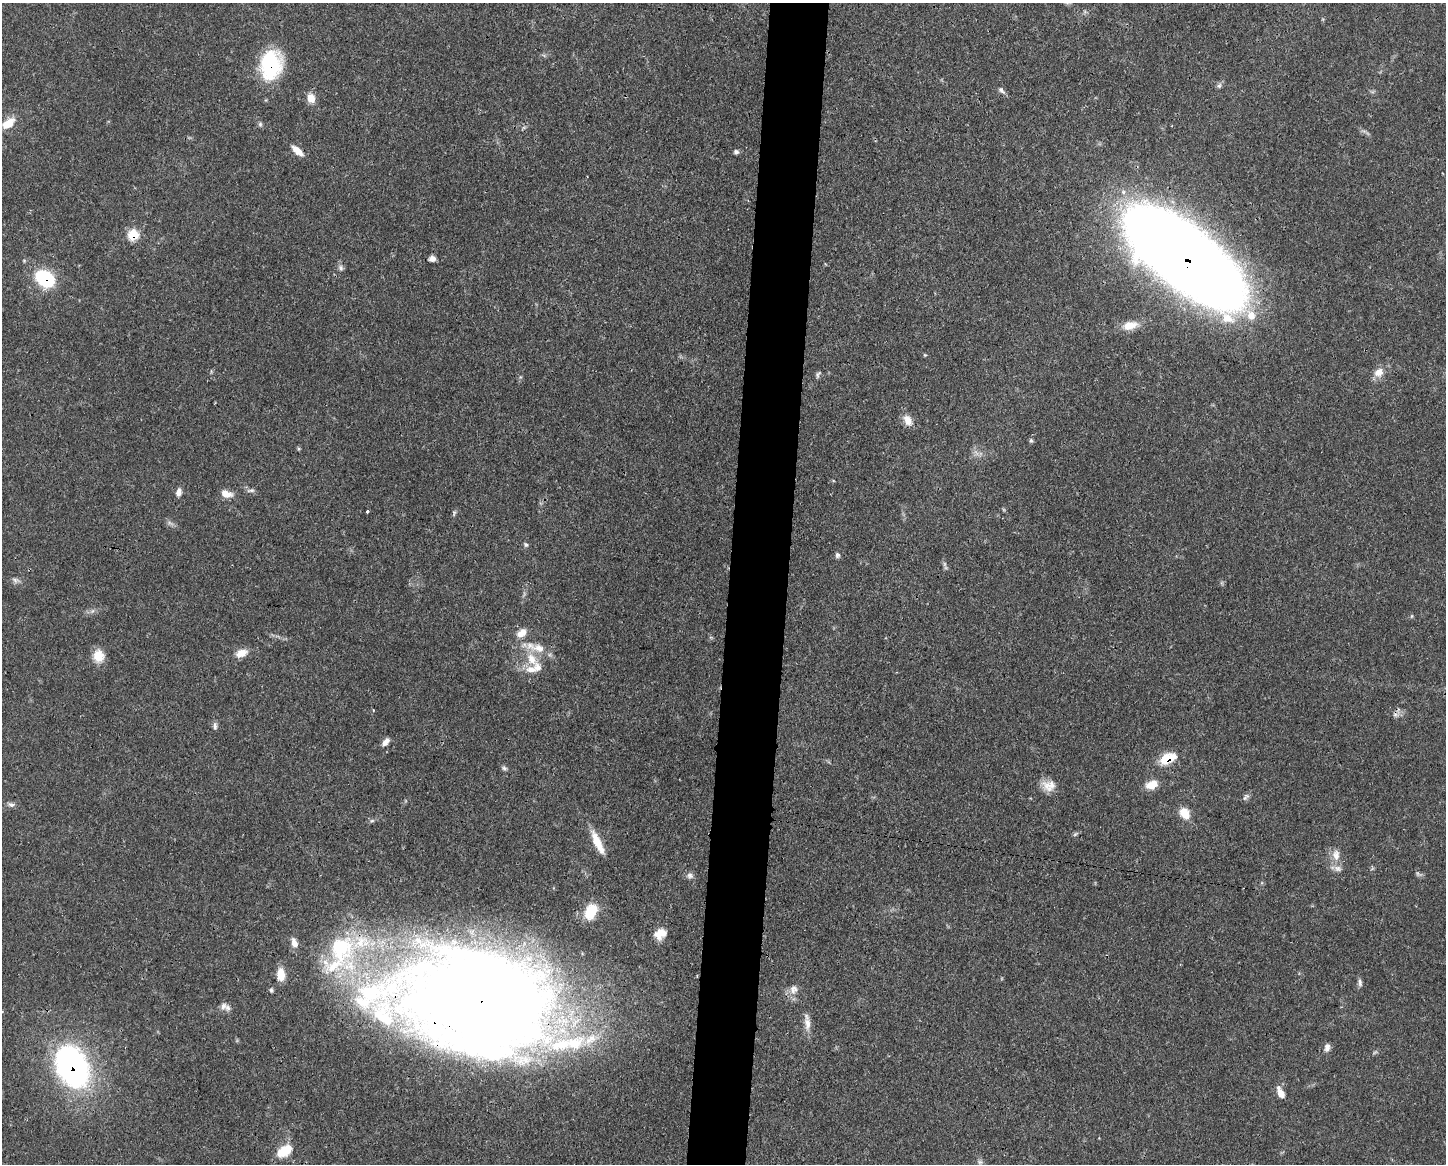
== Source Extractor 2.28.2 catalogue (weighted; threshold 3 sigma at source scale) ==
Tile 8 of 3 x 4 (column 2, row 3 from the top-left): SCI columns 1557-3000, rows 1165-2326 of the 4670 x 4656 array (HDU 1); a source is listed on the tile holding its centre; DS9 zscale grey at full resolution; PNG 1448 x 1166 px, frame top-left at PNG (2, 3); no overlay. Shown black and unused: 4% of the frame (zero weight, under 3 of 4 exposures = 1% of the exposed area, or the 3 px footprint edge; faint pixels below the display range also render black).
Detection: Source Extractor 2.28.2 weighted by HDU 2 'WHT'; one run over the whole footprint, this tile lists its part. Background 0.0589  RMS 0.0034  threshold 0.0152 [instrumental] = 3 sigma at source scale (4.5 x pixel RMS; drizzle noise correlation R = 1.50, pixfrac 1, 0.05/0.05 arcsec/px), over >= 5 px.
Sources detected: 74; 2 inside a brighter object's white glare — not listed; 10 inside a brighter listed object's ellipse — not listed separately; the other 62 listed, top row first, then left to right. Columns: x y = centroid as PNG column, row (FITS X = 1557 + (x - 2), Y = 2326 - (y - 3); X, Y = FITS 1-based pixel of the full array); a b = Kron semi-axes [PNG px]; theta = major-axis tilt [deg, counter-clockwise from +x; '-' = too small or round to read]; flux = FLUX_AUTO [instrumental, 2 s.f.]
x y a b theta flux
270 65 24 17 81 35
1219 85 8 6 68 0.84
1001 90 10 6 -45 1.1
311 98 10 8 -68 3.6
8 123 17 9 35 5.3
260 124 7 5 89 0.64
297 151 15 6 -42 3.4
736 152 6 5 - 0.86
133 234 6 6 - 17
1185 257 91 35 -38 1100
432 259 8 6 6 1.6
341 268 9 5 -73 0.98
45 278 13 9 -28 35
1130 325 20 11 15 3.9
925 355 5 4 - 0.35
1379 372 12 10 44 3.4
818 374 9 5 63 0.76
908 420 14 9 -60 3.5
1031 441 6 5 - 0.58
251 490 11 4 4 0.83
178 492 9 6 80 1.9
226 494 12 7 -16 3.5
367 511 3 3 - 0.71
454 513 8 4 89 0.61
526 545 6 5 - 0.69
837 555 6 5 - 0.89
15 580 9 7 -32 1.1
521 633 13 8 36 3.2
539 648 21 12 -13 5.7
241 653 14 8 20 3.8
98 656 15 12 -87 5.1
532 659 22 12 -53 7.4
373 710 4 3 - 0.26
1395 715 8 7 - 1.1
215 726 11 5 -86 0.98
385 742 10 6 50 1.8
1168 758 18 10 23 9.1
504 768 8 5 -21 0.75
1152 785 14 9 17 4.6
1049 786 18 14 3 4.2
1246 797 12 6 47 0.99
11 805 9 6 -14 1.1
1184 813 14 10 -58 4.9
1075 834 7 4 45 0.58
597 842 31 8 -65 6.5
1336 855 16 10 -84 3.3
690 875 9 7 -30 1.3
591 911 16 10 65 11
660 934 14 11 33 4.1
341 949 68 50 -78 59
281 974 12 8 -89 5.7
1360 982 11 5 -81 1
793 989 14 11 71 2.7
271 990 7 4 -89 0.59
482 999 135 78 -11 710
227 1008 10 8 -50 1.5
807 1023 19 9 -87 2.9
1327 1048 10 7 78 1.5
72 1066 34 22 -66 110
1280 1093 13 6 -66 3.3
284 1151 18 10 35 8.2
980 1162 6 6 - 0.77
Overlapping masked pixels (flux is a lower limit): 7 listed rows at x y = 270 65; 133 234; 1185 257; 45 278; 1168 758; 482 999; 72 1066